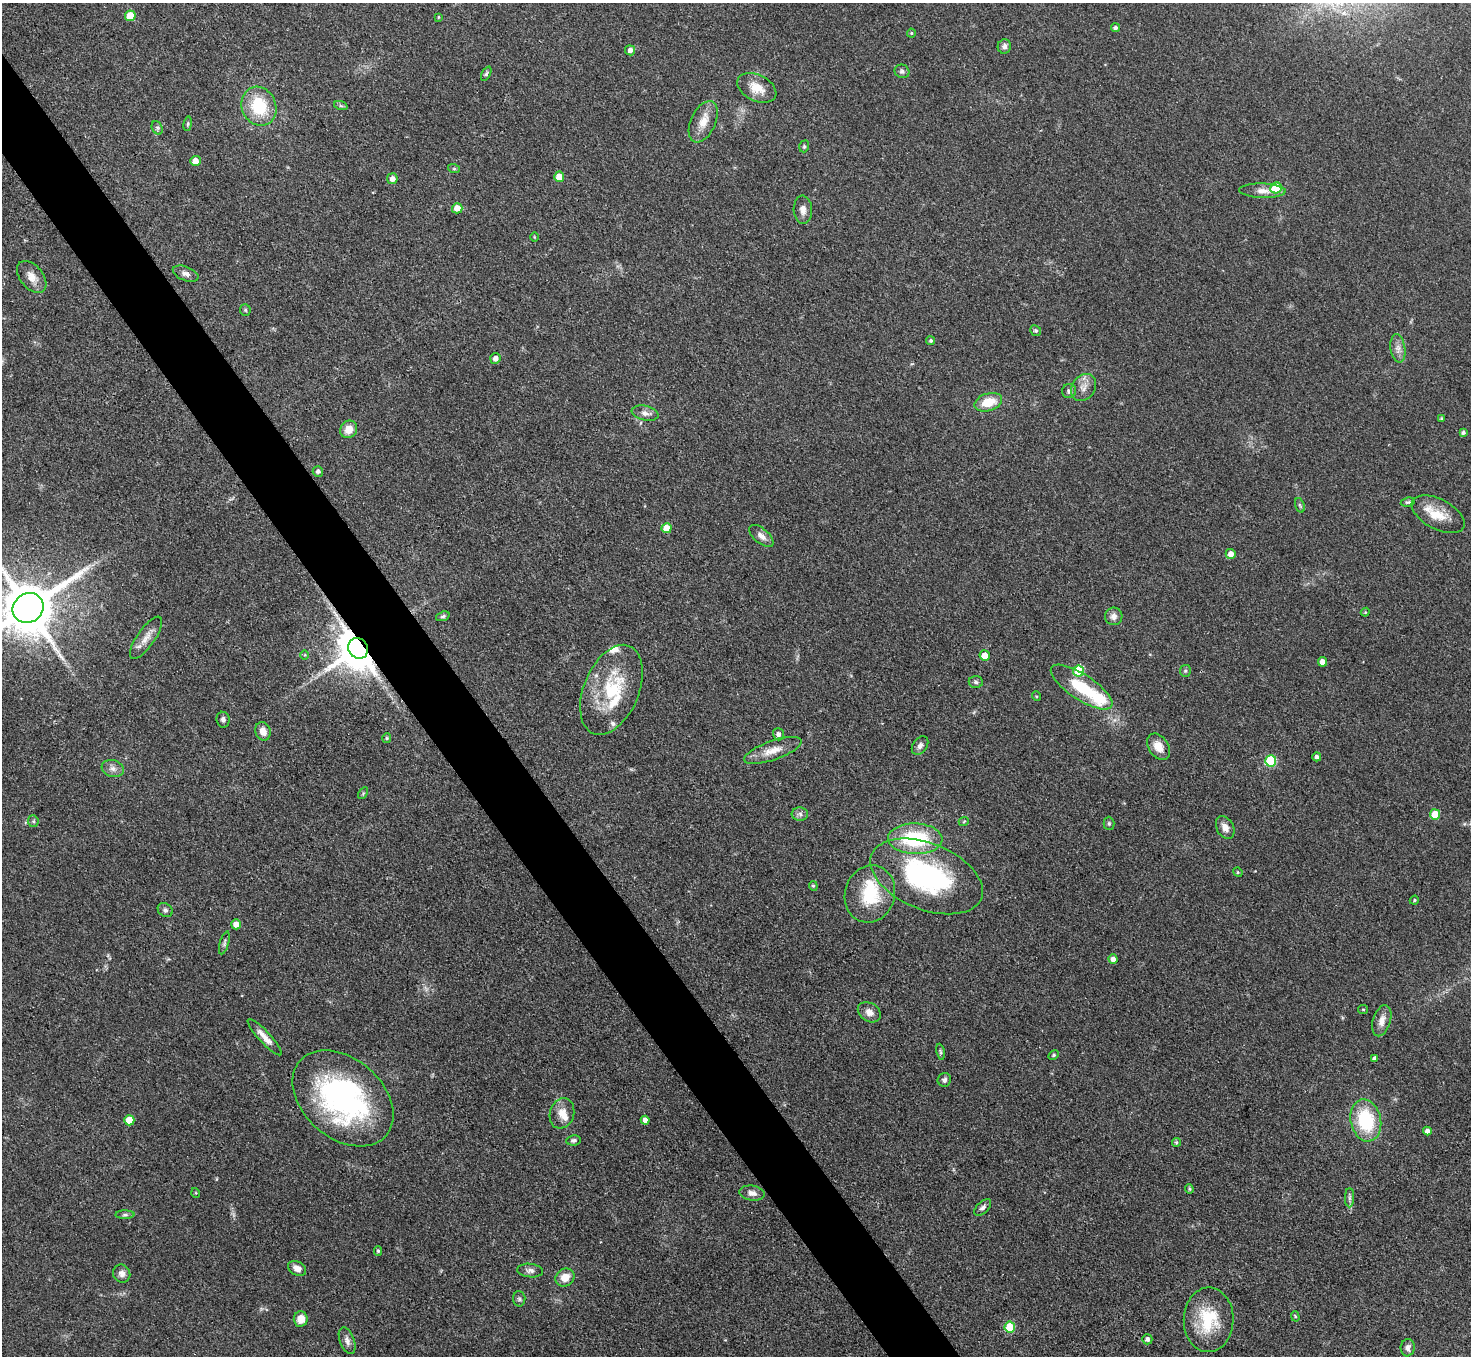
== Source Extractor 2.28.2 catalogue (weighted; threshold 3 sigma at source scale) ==
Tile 11 of 4 x 4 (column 3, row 3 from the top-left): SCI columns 2940-4408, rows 1651-3004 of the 5879 x 5872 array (HDU 1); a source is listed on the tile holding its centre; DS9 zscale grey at full resolution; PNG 1473 x 1358 px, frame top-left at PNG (2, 3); each listed source drawn as its Kron ellipse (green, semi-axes under 4 px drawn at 4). Shown black and unused: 5% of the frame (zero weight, under 3 of 4 exposures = <1% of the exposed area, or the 3 px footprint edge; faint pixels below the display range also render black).
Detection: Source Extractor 2.28.2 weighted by HDU 2 'WHT'; one run over the whole footprint, this tile lists its part. Background 0.0683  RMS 0.0056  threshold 0.0252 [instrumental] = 3 sigma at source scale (4.5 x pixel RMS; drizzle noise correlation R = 1.50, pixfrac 1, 0.05/0.05 arcsec/px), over >= 5 px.
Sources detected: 129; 2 inside a brighter object's white glare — neither listed nor drawn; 5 inside a brighter listed object's ellipse — not listed separately; the other 122 listed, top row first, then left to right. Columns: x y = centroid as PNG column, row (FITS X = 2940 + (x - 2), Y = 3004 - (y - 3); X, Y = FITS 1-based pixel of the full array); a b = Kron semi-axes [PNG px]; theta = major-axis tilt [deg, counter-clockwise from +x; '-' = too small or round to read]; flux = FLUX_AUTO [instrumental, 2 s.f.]
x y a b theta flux
130 16 5 5 - 14
438 17 4 3 - 0.45
1116 28 4 4 - 1.3
911 33 4 4 - 0.64
1004 46 7 6 - 2.2
630 50 5 5 - 2.7
902 71 7 6 - 1.5
486 74 8 4 62 0.98
757 88 21 13 -26 9.1
259 106 20 17 -66 25
341 106 7 4 -19 0.92
703 122 22 12 65 7.7
188 124 7 3 81 0.85
157 128 7 5 -60 1.2
804 146 6 4 70 0.94
195 161 5 5 - 4.6
454 169 6 3 -19 0.63
559 177 5 5 - 7.1
392 179 5 5 - 2.8
1276 188 6 5 - 22
1262 191 23 7 -2 4.7
457 208 5 5 - 6.1
803 210 14 9 -86 3.8
534 237 5 3 - 0.45
186 274 13 7 -21 2.6
32 277 18 11 -50 6.1
245 310 6 5 - 0.8
1036 331 5 5 - 0.89
931 341 4 4 - 1
1398 348 14 7 -82 3.6
495 358 5 5 - 2.8
1083 388 14 11 54 4.7
1069 391 7 7 - 1.6
988 402 14 8 17 12
645 413 13 7 -13 3
1441 418 4 3 - 0.65
349 429 9 8 - 6.2
1463 432 4 4 - 1.3
318 471 5 5 - 1.9
1408 502 7 4 9 0.95
1300 505 7 4 -70 0.93
1438 514 29 15 -28 12
667 528 5 5 - 8.9
761 536 15 7 -40 3.6
1231 554 5 5 - 3.8
28 608 16 14 36 3300
1365 612 4 4 - 0.54
443 616 7 4 19 0.98
1114 616 9 8 - 3
146 638 25 9 55 6
358 648 11 9 -56 2100
305 655 5 3 - 0.5
985 656 5 5 - 5.2
1322 662 4 4 - 4.5
1079 671 5 5 - 25
1185 671 6 5 - 0.97
976 682 7 6 - 1.3
1082 687 36 12 -33 26
611 690 47 27 67 38
1036 696 5 3 - 0.54
223 720 8 6 -83 1.9
263 731 9 7 -69 4.7
778 734 6 5 - 1.8
387 738 5 4 - 0.72
920 746 10 7 55 2.4
1158 747 14 9 -56 6.4
773 750 30 9 19 8.4
1317 757 4 4 - 1.9
1271 761 5 5 - 38
113 769 11 8 -19 3
363 793 6 4 57 0.79
800 814 8 6 -4 2
1435 814 5 5 - 14
33 821 6 5 - 0.98
964 821 5 3 - 0.52
1109 823 6 5 - 0.94
1225 828 12 8 -62 4.2
915 839 27 15 -1 43
1238 872 5 4 - 0.71
927 876 59 33 -22 98
813 886 5 4 - 0.73
870 894 29 25 72 27
1414 900 5 4 - 0.74
165 910 8 6 -38 1.5
236 924 5 5 - 4.9
224 943 12 4 74 1.2
1113 959 5 4 - 2.7
1363 1009 5 4 - 0.67
869 1012 12 9 -32 3.8
1382 1021 16 9 73 4.2
265 1037 24 6 -47 4.9
940 1052 8 4 -81 0.94
1054 1055 6 4 28 0.83
1375 1059 4 4 - 1.8
944 1080 7 6 - 1.6
343 1098 57 39 -41 130
562 1113 15 12 72 6.5
129 1120 5 5 - 9.8
645 1120 4 4 - 2.7
1366 1120 21 15 -77 35
1427 1131 4 4 - 2.2
574 1140 7 5 6 1.3
1176 1142 5 4 - 0.81
1189 1189 5 3 - 0.65
196 1193 5 3 - 0.49
752 1193 13 7 -7 3.1
1350 1198 10 4 90 1.5
983 1207 10 5 43 1.9
125 1215 9 4 0 1.2
378 1251 4 4 - 0.8
297 1268 10 6 -30 4
530 1271 13 6 -6 2.3
122 1274 9 8 - 2.9
565 1277 10 8 33 6.6
519 1299 7 6 - 1.2
1295 1316 5 4 - 0.72
301 1319 7 7 - 6.7
1209 1320 32 25 89 26
1010 1327 5 5 - 19
1147 1339 5 5 - 1.9
347 1341 14 7 -69 2.8
1408 1348 9 7 83 2.2
Overlapping masked pixels (flux is a lower limit): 1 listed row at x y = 358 648
Isophote crosses this tile's border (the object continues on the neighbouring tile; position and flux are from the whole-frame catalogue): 1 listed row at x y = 28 608